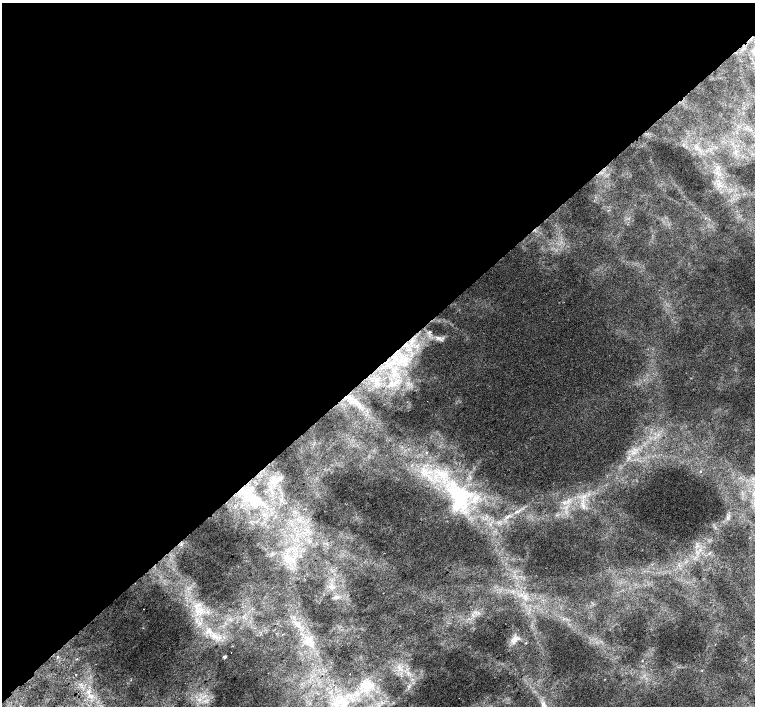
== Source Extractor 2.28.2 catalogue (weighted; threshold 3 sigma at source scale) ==
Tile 2 of 4 x 4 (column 2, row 1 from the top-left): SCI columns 1551-3055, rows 4421-5828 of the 6117 x 6089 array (HDU 1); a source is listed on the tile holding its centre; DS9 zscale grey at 2 x 2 block average (1 PNG px = mean of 2 x 2 image px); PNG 757 x 708 px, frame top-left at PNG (2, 3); no overlay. Shown black and unused: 52% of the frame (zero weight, under 2 of 3 exposures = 3% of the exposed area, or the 3 px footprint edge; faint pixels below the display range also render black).
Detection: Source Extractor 2.28.2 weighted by HDU 2 'WHT'; one run over the whole footprint, this tile lists its part. Background 0.00604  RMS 0.0037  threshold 0.0168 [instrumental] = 3 sigma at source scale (4.5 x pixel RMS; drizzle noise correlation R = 1.50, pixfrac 1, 0.0396/0.0396 arcsec/px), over >= 5 px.
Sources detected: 34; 1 inside a brighter object's white glare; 2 cosmic-ray / hot-pixel residue — not listed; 3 inside a brighter listed object's ellipse — not listed separately; the other 28 listed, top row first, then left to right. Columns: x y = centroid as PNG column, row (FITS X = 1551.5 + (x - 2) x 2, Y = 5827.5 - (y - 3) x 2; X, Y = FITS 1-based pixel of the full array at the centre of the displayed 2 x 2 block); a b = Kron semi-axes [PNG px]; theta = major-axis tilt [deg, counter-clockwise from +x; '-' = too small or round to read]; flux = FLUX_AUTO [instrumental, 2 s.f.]
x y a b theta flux
430 331 2 2 - 0.84
438 338 7 3 -21 2.2
391 384 5 5 - 3
356 402 3 3 - 1.5
427 452 3 3 - 0.78
633 453 4 2 - 1.1
700 471 2 2 - 0.46
423 472 5 2 - 1.7
279 479 6 2 66 1.9
461 496 31 21 -41 61
250 497 14 9 30 13
583 507 6 3 79 1.7
506 517 5 2 - 1.1
289 560 12 5 24 6.3
143 609 2 2 - 1.3
197 611 8 2 83 2.9
215 637 12 3 -10 4.9
309 639 5 4 - 2.8
513 641 8 5 -17 3.7
526 643 2 2 - 0.59
57 657 2 2 - 1.3
225 657 2 2 - 4.1
642 661 3 2 - 0.51
702 670 2 2 - 0.8
350 674 2 2 - 0.65
368 684 15 8 47 12
88 691 3 3 - 1.4
544 705 10 3 -79 3.1
Isophote crosses this tile's border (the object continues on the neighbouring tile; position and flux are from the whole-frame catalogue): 1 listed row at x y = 544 705
Diffuse or blended objects may show on this block-average render without a row.